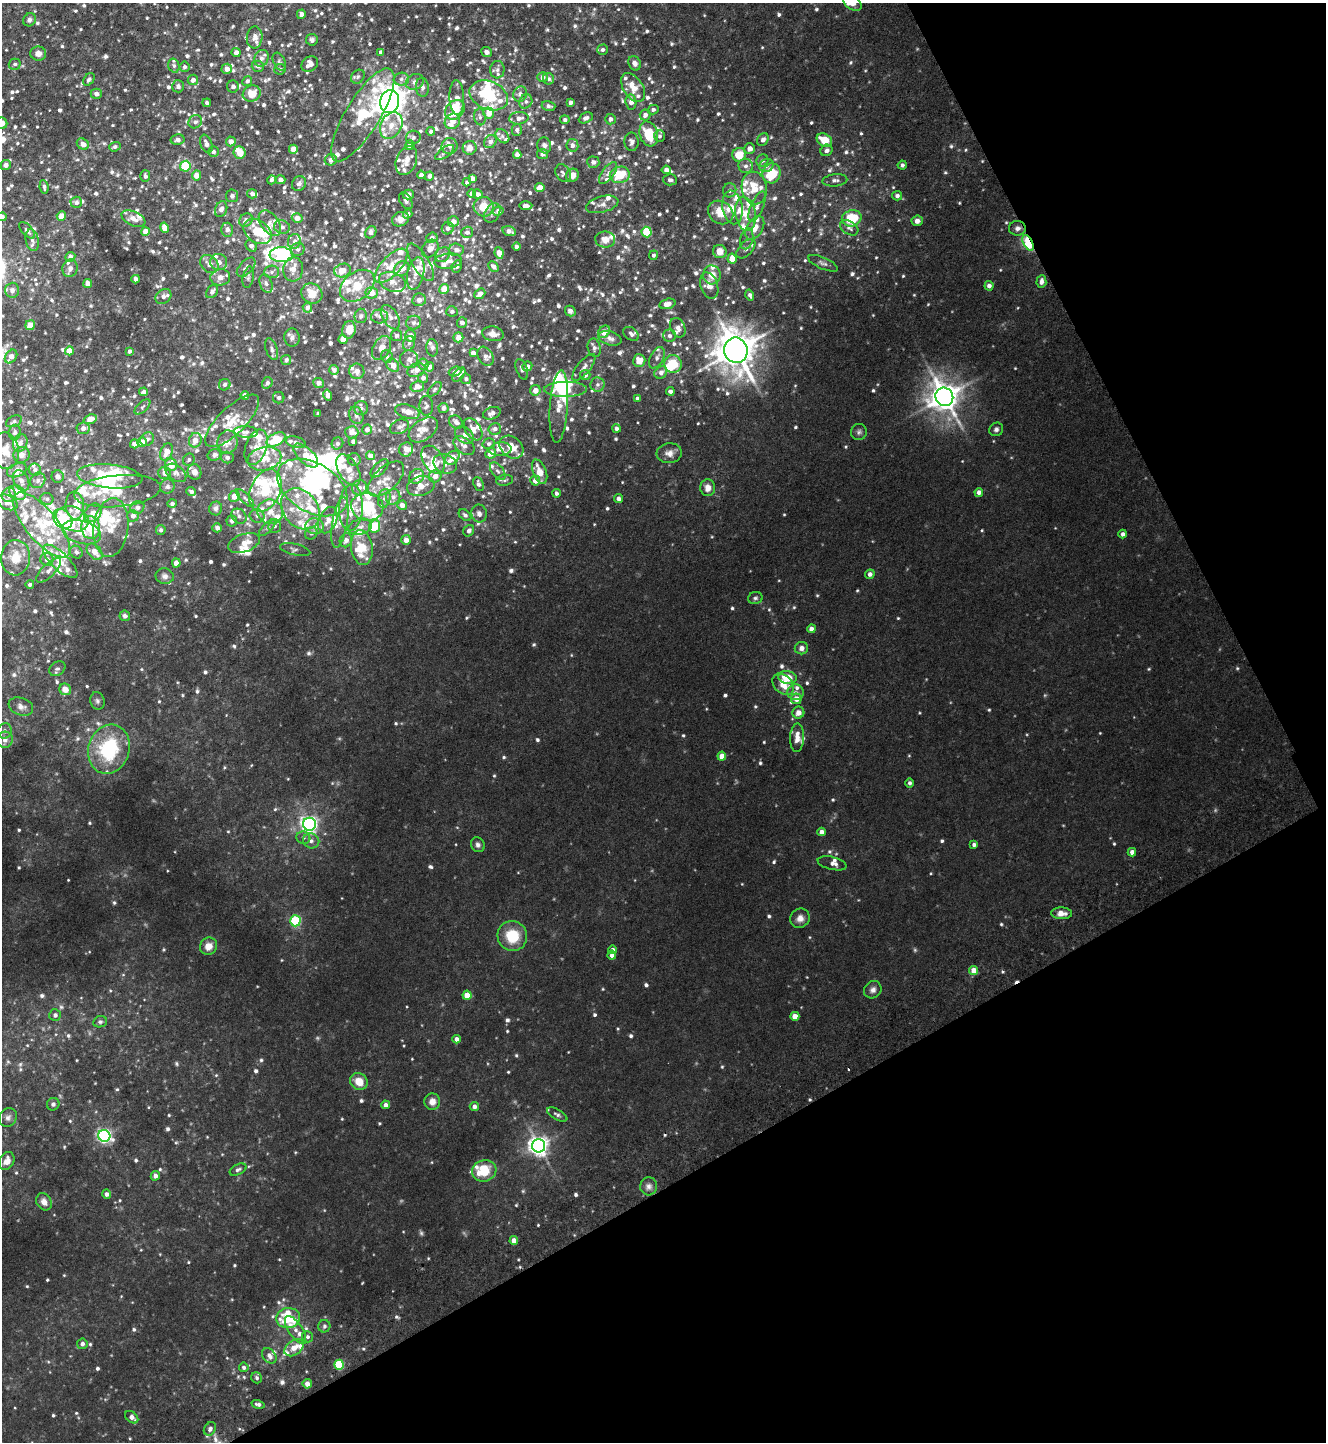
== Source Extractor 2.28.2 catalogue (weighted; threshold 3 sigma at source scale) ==
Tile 12 of 4 x 4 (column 4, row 3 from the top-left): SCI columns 4298-5621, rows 1493-2932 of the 5811 x 5865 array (HDU 1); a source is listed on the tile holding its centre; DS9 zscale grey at full resolution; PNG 1328 x 1444 px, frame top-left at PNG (2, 3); each listed source drawn as its Kron ellipse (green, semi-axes under 4 px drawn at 4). Shown black and unused: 27% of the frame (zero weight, under 3 of 6 exposures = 3% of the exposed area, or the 3 px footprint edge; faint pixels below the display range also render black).
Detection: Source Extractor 2.28.2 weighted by HDU 2 'WHT'; one run over the whole footprint, this tile lists its part. Background 0.0359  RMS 0.0056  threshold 0.0229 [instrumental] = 3 sigma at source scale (4.09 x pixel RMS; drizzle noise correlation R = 1.36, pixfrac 0.8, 0.05/0.05 arcsec/px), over >= 5 px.
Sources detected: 1304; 1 too faint to see at this stretch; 11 inside a brighter object's white glare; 3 cosmic-ray / hot-pixel residue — neither listed nor drawn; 216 inside a brighter listed object's ellipse — not listed separately; of the other 1073, all 500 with FLUX_AUTO >= 1.27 (the completeness limit of this list) listed and drawn (573 fainter detections not listed), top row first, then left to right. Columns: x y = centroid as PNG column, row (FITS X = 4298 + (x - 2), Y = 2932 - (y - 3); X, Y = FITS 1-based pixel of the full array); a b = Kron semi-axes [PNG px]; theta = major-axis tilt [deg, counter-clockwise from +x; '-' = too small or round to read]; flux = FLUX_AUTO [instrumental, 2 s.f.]
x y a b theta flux
852 3 11 6 -40 4.7
301 14 5 4 - 2.5
29 20 7 6 - 1.5
255 37 11 8 85 3.1
312 40 6 5 - 1.3
602 50 5 5 - 1.5
236 52 4 4 - 2.8
381 52 4 3 - 1.4
486 52 5 4 - 1.7
38 54 8 7 - 3
261 58 8 7 - 2.1
279 62 9 6 -64 1.3
635 63 7 6 - 2.1
15 64 6 5 - 1.3
310 64 9 7 38 4.1
174 66 7 5 -74 1.3
258 66 6 5 - 1.6
184 67 5 5 - 1.3
227 69 5 5 - 3.9
280 69 6 5 - 1.3
497 70 8 7 - 1.9
358 77 7 6 - 1.3
542 77 5 5 - 2.6
89 79 7 5 51 1.4
401 79 7 6 - 2
548 79 6 5 - 1.7
193 80 5 5 - 2.7
247 81 5 4 - 1.6
415 82 9 7 28 2.3
178 86 6 6 - 1.7
233 87 6 6 - 2.1
422 87 9 6 -84 2.1
633 87 16 9 -57 7.9
252 93 9 8 - 8
96 94 5 5 - 2.4
520 94 8 7 - 1.9
489 95 20 14 -22 26
457 98 17 7 -88 5.6
526 101 7 6 - 1.7
390 102 11 9 79 690
570 102 4 4 - 1.8
631 102 7 5 -82 3
207 103 4 3 - 1.5
548 106 7 5 -15 1.3
455 110 11 8 45 7.5
653 110 5 4 - 1.3
488 113 5 5 - 4.6
363 115 53 17 59 33
645 115 5 5 - 2.6
480 117 8 5 -81 1.4
519 118 9 6 5 2.9
586 118 7 5 25 1.9
610 119 5 5 - 2.2
565 120 5 4 - 1.5
452 121 8 7 - 4.2
195 122 7 6 - 1.5
2 123 6 5 - 4.5
391 125 14 10 61 6.1
517 130 6 5 - 1.4
431 131 4 4 - 1.7
649 134 13 9 -72 15
502 136 8 6 -48 1.5
659 136 6 5 - 1.3
413 137 7 6 - 1.3
178 140 7 5 11 1.6
763 140 7 5 52 2
824 140 8 6 -32 10
231 141 5 5 - 3
490 142 7 6 - 2.1
632 142 9 7 -87 1.9
83 144 6 5 - 3.4
206 144 9 6 -69 2.8
410 145 5 4 - 1.9
544 145 8 7 - 1.8
572 145 6 6 - 2
450 146 8 8 - 2
115 147 6 4 22 1.4
470 148 7 7 - 3.7
293 149 4 4 - 5.5
750 149 5 5 - 3.3
826 150 6 5 - 2.2
213 152 5 5 - 1.8
240 152 6 6 - 5.4
445 152 11 5 35 1.4
517 154 4 4 - 2.6
542 154 5 5 - 2.3
739 155 7 6 - 9.4
331 160 6 5 - 1.7
406 160 15 10 69 5.1
762 161 6 5 - 1.4
593 162 6 5 - 2.1
6 165 5 5 - 2.3
902 165 4 4 - 1.5
185 166 5 5 - 30
746 166 7 7 - 2
766 166 7 6 - 2
666 170 4 4 - 2.9
563 173 9 7 -56 1.8
608 173 13 6 53 2.5
772 173 10 9 - 17
196 175 5 4 - 5.6
421 175 4 4 - 2.3
572 175 7 6 - 4
620 175 10 8 15 15
145 176 6 5 - 1.4
429 176 5 4 - 1.8
473 178 4 4 - 2
271 180 4 3 - 1.8
280 180 5 4 - 2.1
670 180 7 5 -4 1.8
835 180 12 6 6 2.3
467 182 4 4 - 1.4
299 184 8 6 51 1.8
44 187 7 4 -80 1.4
540 188 5 4 - 4.9
754 188 16 12 -80 11
730 190 7 6 - 2.1
471 193 4 4 - 1.9
252 194 5 4 - 1.8
408 194 5 4 - 1.8
478 194 5 4 - 2.3
232 196 6 6 - 1.6
897 196 5 4 - 1.8
406 201 9 5 -58 1.4
76 202 6 5 - 2.1
602 204 16 8 14 3.2
526 206 7 4 -1 2.1
757 206 16 6 66 3.1
484 207 10 9 - 8.8
732 207 17 10 -80 6
221 209 8 6 70 2.7
498 211 5 5 - 2.3
721 212 13 11 -33 10
492 213 10 7 60 2
408 214 5 4 - 2
745 214 17 10 -80 7.3
61 216 5 4 - 7.1
2 217 4 4 - 1.4
297 218 5 5 - 3.6
852 218 10 8 15 20
133 219 13 7 -23 4
401 219 9 7 25 3.1
246 220 7 6 - 2.3
453 221 5 5 - 3.7
917 221 5 5 - 2.6
270 223 14 9 -53 3.8
282 227 8 6 -14 2.1
164 228 5 4 - 4.7
448 228 6 6 - 2.3
755 228 13 8 58 5.5
849 228 10 6 -31 1.8
1017 228 8 7 - 2.3
27 230 10 5 -47 2.1
227 230 7 6 - 2.4
145 231 4 4 - 5.2
258 231 15 11 -36 13
509 231 7 5 -15 2.3
371 232 6 5 - 2.2
467 232 6 5 - 2.2
647 232 5 5 - 22
432 237 6 4 24 1.5
747 239 10 6 76 2
32 240 11 6 -77 2
605 240 10 8 -8 4.3
294 241 7 6 - 2.4
1028 243 8 4 -63 52
251 246 6 5 - 2.3
517 247 4 4 - 1.5
298 249 7 6 - 1.5
430 249 9 7 53 3.8
746 249 12 6 45 2.4
456 250 7 6 - 2.5
720 252 7 6 - 7
499 253 6 4 -80 5.9
281 255 12 7 -2 140
443 255 8 6 47 2.2
654 255 4 4 - 1.3
70 257 5 4 - 2.9
732 259 5 4 - 6.5
448 261 14 7 6 3.4
219 262 8 8 - 2.6
421 262 21 8 -58 5.1
823 263 16 5 -23 1.9
209 264 10 8 -42 3.2
391 266 22 9 47 8.8
457 266 6 5 - 1.6
246 267 12 6 47 1.9
494 267 6 4 -45 1.9
70 268 9 7 69 2.5
402 268 8 7 - 5.6
293 269 12 10 84 4.7
343 270 8 6 18 6.1
271 272 7 6 - 1.6
416 274 16 8 77 4.1
712 275 9 9 - 5.3
220 277 10 8 5 2.8
248 277 11 5 78 1.3
136 279 4 4 - 2.2
392 282 14 9 -19 4.2
1041 282 6 5 - 2.7
266 283 9 6 -70 1.8
88 284 4 4 - 4.5
357 286 19 13 39 11
709 286 14 8 -71 3.9
989 286 4 4 - 2.2
444 289 5 4 - 7.5
12 290 7 7 - 2.9
212 291 7 5 54 2.2
312 293 11 9 -36 7.7
372 293 6 5 - 6.4
480 294 6 4 37 2.9
750 295 5 4 - 1.5
163 297 8 6 38 2.1
419 300 7 6 - 2.8
667 304 8 5 15 3.6
307 308 5 4 - 2.2
452 311 6 5 - 1.4
570 311 5 5 - 2.8
361 316 7 6 - 1.6
380 316 8 7 - 1.8
390 317 13 7 -59 3.1
414 323 7 7 - 1.7
462 323 5 5 - 2.3
30 325 5 4 - 7.7
678 328 10 7 -66 2.9
349 330 8 7 - 7.4
604 332 7 5 51 6.8
493 334 11 7 -10 3.4
631 334 8 6 -36 1.5
396 335 5 5 - 1.5
410 336 6 5 - 4.4
669 336 6 6 - 1.6
458 337 5 5 - 4.9
292 338 9 7 -89 2.3
610 338 12 7 -17 2.6
343 340 4 4 - 4.7
409 343 7 6 - 1.4
381 348 13 8 62 4.8
432 348 8 6 -82 1.4
594 348 9 6 -77 2
272 349 11 6 -71 1.6
736 350 13 12 - 1300
69 351 4 4 - 8.4
129 351 4 3 - 1.4
473 353 4 4 - 2.8
387 356 6 5 - 1.4
485 356 10 7 -59 2.5
11 357 7 5 54 4
657 358 11 6 63 2.1
409 359 9 8 - 2.9
286 360 5 5 - 1.6
639 361 6 6 - 5.1
423 364 5 5 - 1.7
673 364 9 8 - 14
393 365 7 5 -50 4.6
527 366 5 4 - 2.6
429 367 5 4 - 2.9
584 367 16 6 50 2.9
522 369 10 5 -70 2
334 370 5 4 - 1.8
416 370 9 6 21 3.9
357 371 8 7 - 3.1
455 372 6 4 21 1.4
661 372 7 5 42 2.3
459 375 8 5 46 3.3
585 375 5 5 - 1.9
423 378 5 5 - 2.3
466 379 5 5 - 1.4
267 383 6 5 - 1.8
319 383 5 5 - 2.2
597 384 7 7 - 1.7
225 385 6 5 - 1.6
417 386 7 5 14 4.5
435 389 9 5 49 1.4
566 389 21 7 1 22
535 390 5 5 - 4
670 391 4 3 - 1.5
144 392 4 4 - 1.7
245 395 4 4 - 3.6
328 395 5 4 - 4.1
944 397 9 8 - 770
279 398 6 5 - 1.5
637 399 4 4 - 1.7
426 406 10 7 -86 1.6
142 407 10 5 43 1.3
559 407 36 9 86 7.4
361 408 7 7 - 1.3
443 408 5 5 - 2.1
407 412 13 6 -16 5.4
492 413 9 6 21 2.3
318 414 3 3 - 1.5
356 415 9 7 -68 1.7
90 419 7 4 19 5.9
14 421 8 5 25 1.3
232 421 35 13 44 11
456 422 8 6 -36 2.4
399 427 10 7 24 1.9
83 428 6 6 - 3.1
616 428 4 4 - 1.6
367 429 5 4 - 2.5
473 429 12 7 -56 3.8
495 429 6 6 - 2
996 429 7 6 - 1.6
423 430 16 10 35 4.6
15 432 7 6 - 1.4
246 432 12 5 -3 2.2
352 432 6 6 - 4.5
859 432 8 8 - 1.5
464 435 10 7 -39 2.9
147 439 7 6 - 1.7
276 439 10 6 28 20
195 440 7 6 - 4.8
353 441 4 4 - 1.7
142 442 5 4 - 5.9
227 442 11 10 - 4
296 442 10 5 -15 1.6
20 443 9 7 70 2.7
337 443 6 5 - 1.4
134 444 4 4 - 3.5
489 444 6 5 - 1.4
464 446 12 7 -38 2.9
256 447 18 10 70 6.8
511 447 13 10 -41 8.1
406 449 7 6 - 4.2
500 449 11 6 5 3.3
5 451 18 13 -81 8.1
167 452 9 6 70 6.3
491 453 6 5 - 5.7
669 453 13 10 5 3.6
22 455 8 7 - 3
214 455 7 5 22 1.7
306 456 15 7 -44 11
370 456 4 4 - 3.7
227 458 6 5 - 2
452 458 8 5 45 6.1
264 459 17 11 12 9.5
354 459 6 6 - 1.8
189 460 6 5 - 1.3
433 460 15 10 -58 6.8
445 464 12 9 -22 3.3
171 465 6 6 - 6.6
380 468 11 5 46 2.1
17 470 10 6 21 2.9
35 470 6 6 - 1.7
348 470 17 9 -59 5.8
498 471 10 6 -52 1.9
194 472 8 7 - 2.7
540 472 13 6 -68 7.2
165 473 6 6 - 3.2
176 473 11 7 -37 2.5
58 476 6 6 - 2
110 476 33 12 -6 28
417 476 8 7 - 4.5
435 476 6 6 - 3.7
386 479 22 12 43 5.9
38 480 8 7 - 2
504 480 8 5 6 1.3
535 480 5 5 - 4.2
21 481 11 7 -64 2.6
479 484 7 5 -67 1.7
167 486 7 7 - 1.8
421 486 14 10 13 5.4
312 488 38 24 -31 46
359 488 8 7 - 2.1
708 488 8 7 - 4
265 490 22 14 65 21
117 491 43 16 6 21
191 491 5 4 - 1.6
979 492 4 4 - 2.4
18 493 9 6 -32 8.9
556 493 4 3 - 1.5
9 495 7 6 - 3.2
234 496 6 5 - 5.5
393 497 8 7 - 2.2
245 498 12 4 -45 1.5
384 498 9 6 79 2
618 498 4 4 - 2.2
47 499 6 6 - 1.4
7 502 11 7 -25 2.8
172 504 5 4 - 1.4
402 505 5 4 - 3.3
75 506 14 9 -87 4.7
137 507 7 6 - 1.6
367 507 16 14 -10 24
216 508 7 6 - 2.6
351 508 23 12 88 10
300 509 22 17 -53 15
270 512 13 12 - 5.8
93 513 10 7 48 3.9
479 514 9 7 -72 2.5
465 515 7 5 -39 1.4
133 516 6 5 - 3
239 516 8 6 -42 2
257 516 7 6 - 1.8
63 519 11 8 -49 14
72 519 17 12 -21 8.8
328 520 14 8 65 4.5
232 521 5 5 - 1.6
340 522 26 7 80 5.5
42 525 40 15 -50 26
275 526 7 6 - 1.5
315 526 9 7 -9 3.4
375 526 6 5 - 16
111 527 29 17 83 11
360 527 12 8 18 2.9
91 528 11 9 -85 17
217 528 4 4 - 2.6
267 528 11 5 45 1.5
161 530 5 4 - 1.6
469 531 6 5 - 2
81 532 20 11 -15 8.1
311 533 6 6 - 1.6
1123 534 4 4 - 1.9
346 540 7 6 - 3
406 540 5 4 - 4
244 543 16 9 19 6.4
362 547 17 10 -83 15
295 550 15 5 -13 1.7
76 552 7 6 - 1.4
95 552 9 6 -48 4.8
15 558 18 14 87 11
47 559 6 6 - 2.5
60 561 22 8 -44 6.6
176 563 4 4 - 4
49 570 16 6 45 3.3
870 574 5 4 - 2
165 576 9 7 -10 2.3
30 584 4 4 - 1.3
755 598 7 6 - 1.3
125 616 5 5 - 1.5
811 629 4 4 - 3
801 648 7 6 - 2.6
57 669 9 6 36 1.6
787 677 9 6 -9 12
783 684 12 8 -43 8.6
65 689 6 5 - 5
796 692 8 8 - 2.2
796 699 5 5 - 4.7
97 701 9 7 -74 1.4
21 706 13 8 -20 2.8
798 713 6 6 - 3.9
5 731 8 7 - 1.5
797 738 14 7 87 4.7
5 740 8 8 - 2
109 749 25 20 73 40
722 756 4 4 - 5.1
910 783 4 4 - 1.4
309 824 6 6 - 190
822 832 4 4 - 3.1
303 838 7 6 - 1.5
311 841 8 7 - 2.4
478 845 7 6 - 1.7
974 845 4 4 - 1.5
1132 852 4 4 - 2.7
832 863 15 6 -13 2.5
1061 913 10 6 -2 4.1
800 918 10 9 - 3.5
295 921 5 5 - 49
512 936 15 14 - 16
209 946 9 8 - 4.7
612 950 4 4 - 1.9
612 955 4 4 - 1.9
974 971 4 4 - 6.5
873 990 9 8 - 2.3
467 995 4 4 - 8.1
55 1015 6 6 - 1.6
795 1016 4 4 - 6
100 1022 7 5 9 1.3
456 1039 4 4 - 2.6
359 1081 9 8 - 7
432 1102 8 8 - 3.8
53 1104 6 6 - 1.4
386 1105 4 4 - 2.1
474 1107 5 4 - 2.4
557 1114 11 5 -29 1.5
8 1117 10 8 52 2
104 1136 6 6 - 130
539 1146 7 6 - 300
7 1161 9 7 61 3.8
238 1170 9 5 27 1.4
484 1171 12 10 18 17
155 1176 4 4 - 2.5
649 1186 9 8 - 2.5
107 1194 5 4 - 1.9
44 1202 9 7 -56 3.2
514 1241 4 4 - 4.4
288 1318 12 10 10 19
324 1326 6 6 - 1.3
295 1330 16 7 -57 3.6
308 1337 5 5 - 1.4
82 1344 5 5 - 2.1
294 1348 11 7 37 5.7
269 1356 8 6 -51 2.4
339 1365 5 5 - 27
244 1367 5 4 - 1.5
257 1378 6 5 - 1.3
307 1384 4 4 - 3.8
258 1404 7 4 -15 1.5
132 1417 7 5 -42 2.9
210 1429 7 5 54 1.8
Overlapping masked pixels (flux is a lower limit): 2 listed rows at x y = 1017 228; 1028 243
Isophote crosses this tile's border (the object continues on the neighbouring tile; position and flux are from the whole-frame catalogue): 5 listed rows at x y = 852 3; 2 123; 2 217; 5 451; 18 493
Unlisted compact peaks at least as high as the median listed source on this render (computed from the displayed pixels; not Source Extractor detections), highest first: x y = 1003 972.